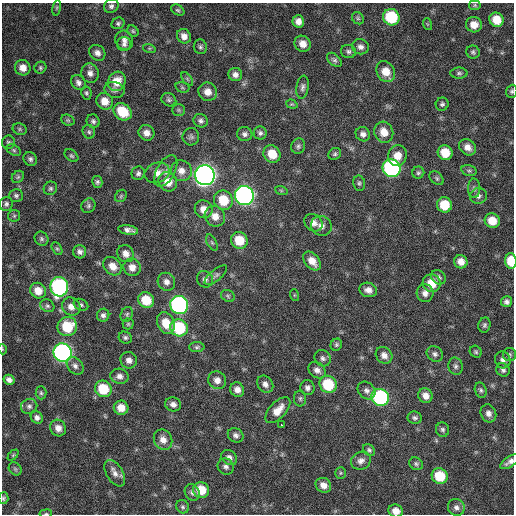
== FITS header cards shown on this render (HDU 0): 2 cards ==
NAXIS1  =                  512 / Axis length
NAXIS2  =                  512 / Axis length

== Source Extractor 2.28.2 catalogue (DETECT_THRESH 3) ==
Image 512 x 512 px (HDU 0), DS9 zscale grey, 1 PNG px = 1 image px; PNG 516 x 516 px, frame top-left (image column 1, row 512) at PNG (2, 3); each listed source drawn as its Kron ellipse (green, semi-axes under 4 px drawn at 4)
Background 342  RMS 19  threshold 58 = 3 sigma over >= 5 px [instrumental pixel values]
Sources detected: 192; all 192 listed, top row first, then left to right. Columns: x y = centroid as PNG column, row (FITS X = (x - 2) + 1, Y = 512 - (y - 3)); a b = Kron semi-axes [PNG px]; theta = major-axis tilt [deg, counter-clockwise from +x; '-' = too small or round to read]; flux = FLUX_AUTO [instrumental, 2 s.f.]
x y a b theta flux
475 5 5 5 - 1800
111 6 7 6 - 4000
57 8 8 4 81 1900
178 10 7 5 -32 2300
391 17 8 8 - 70000
358 18 6 5 - 2600
496 20 7 7 - 22000
298 21 6 6 - 7900
118 23 6 5 - 2800
427 24 6 3 -71 1400
474 25 8 7 - 14000
133 31 6 5 - 2200
184 36 8 6 -50 7800
124 40 10 8 -56 6400
124 44 7 7 - 4500
303 44 8 7 - 12000
200 47 7 6 - 3000
360 47 8 7 - 5400
149 48 6 4 -18 2000
348 51 7 6 - 3700
473 52 7 6 - 3000
97 53 9 7 -44 6900
334 60 9 5 -42 3400
23 68 8 7 - 11000
40 68 6 5 - 2400
386 72 11 8 -56 18000
90 73 10 8 -76 7400
459 73 8 5 0 3100
235 75 7 6 - 5800
187 79 8 4 -54 2100
117 81 10 9 - 21000
78 83 8 6 -52 5000
182 87 7 5 -17 2300
302 87 11 6 81 4800
115 90 10 8 -17 4600
512 91 7 5 68 2600
208 92 9 9 - 11000
86 93 6 5 - 2500
169 100 8 6 -26 3100
105 101 8 8 - 15000
292 104 6 4 -18 1600
442 104 6 6 - 3200
178 110 6 5 - 2300
123 112 10 8 -41 39000
68 120 7 5 -20 2200
93 121 7 6 - 3200
201 121 7 6 - 4100
20 129 7 5 -22 2700
89 132 7 6 - 2500
384 132 11 9 -65 16000
146 133 8 7 - 8800
260 133 6 6 - 3600
245 134 7 7 - 4600
363 134 7 7 - 5600
191 137 9 8 - 3900
8 142 7 6 - 2500
298 146 8 7 - 3500
468 147 9 7 -38 9100
14 150 7 5 -28 2600
445 153 7 7 - 24000
272 154 9 8 - 24000
335 154 7 5 35 2700
71 156 8 5 -39 2500
397 156 10 9 - 15000
30 159 7 6 - 3500
391 168 9 8 - 240000
166 171 17 9 62 8900
181 171 11 10 - 11000
469 171 8 5 -15 2900
138 173 7 6 - 3800
157 173 13 10 21 10000
418 173 6 6 - 2600
205 175 10 9 - 910000
18 177 7 5 45 2400
437 178 8 5 -43 2600
97 182 6 5 - 2600
168 182 10 9 - 18000
359 183 7 6 - 2600
50 188 7 6 - 2900
474 188 10 6 -89 4000
281 190 6 4 -19 1800
16 196 7 6 - 3100
121 196 7 5 47 2500
244 196 10 9 - 500000
478 196 8 8 - 4800
223 200 10 9 - 35000
6 204 7 6 - 3300
444 205 7 7 - 32000
88 206 7 6 - 3200
204 209 9 8 - 12000
14 216 6 5 - 2300
215 216 10 9 - 13000
492 221 7 7 - 20000
314 223 10 8 -40 7600
321 226 10 9 - 8200
128 230 10 4 -10 5800
41 239 7 6 - 3100
239 240 8 8 - 29000
212 243 9 4 -63 2500
57 249 7 4 -62 2100
80 252 6 6 - 4800
126 254 9 8 - 8600
312 261 11 7 -51 13000
511 261 8 5 -85 33000
461 262 7 6 - 10000
113 266 10 8 -42 12000
132 267 9 8 - 11000
216 275 14 5 40 4200
438 277 8 6 -43 4000
205 279 8 7 - 5100
166 282 9 8 - 7300
432 283 9 8 - 22000
59 287 10 9 - 240000
368 290 9 7 -17 7400
38 291 8 7 - 15000
425 293 9 8 - 7600
294 295 6 4 -72 1400
228 296 7 5 -30 2600
146 300 8 7 - 32000
507 302 5 5 - 4100
81 305 7 5 -27 2800
179 305 9 9 - 320000
47 306 7 6 - 3200
71 307 10 8 -44 9500
127 314 7 6 - 2700
103 315 6 6 - 4400
166 323 11 8 -66 21000
128 324 5 5 - 1900
484 325 7 6 - 3000
67 327 10 9 - 43000
179 328 9 8 - 75000
125 338 7 5 -28 2900
336 345 6 5 - 2600
197 347 7 5 1 2600
2 349 5 3 - 1000
476 352 6 5 - 2400
63 353 9 9 - 430000
435 354 8 7 - 4500
509 354 6 6 - 2700
384 355 9 7 -46 7700
323 358 9 7 -51 4400
129 360 8 8 - 7300
503 360 8 7 - 5700
75 366 10 7 -50 5300
456 366 9 7 -77 4200
317 370 9 7 -40 6300
503 370 7 6 - 3600
119 376 9 7 -12 6300
9 380 6 5 - 5600
217 380 9 8 - 8300
265 384 9 7 -52 6300
328 384 9 8 - 54000
307 388 7 7 - 4900
103 389 8 8 - 42000
237 390 7 7 - 7900
366 390 10 8 -43 5600
481 390 8 5 -70 3100
41 393 6 5 - 2500
425 396 7 7 - 9200
380 397 9 8 - 160000
300 398 8 6 90 3100
173 404 8 7 - 6100
29 406 8 7 - 4500
121 408 7 7 - 14000
278 410 16 8 47 16000
488 413 9 7 -69 6500
37 417 6 5 - 4700
415 418 7 6 - 3300
282 425 3 2 - 1800
58 428 8 7 - 9200
443 430 7 6 - 3200
236 435 8 7 - 4900
163 440 10 9 - 11000
369 450 7 5 -46 2900
13 455 6 4 45 1700
229 458 8 7 - 5800
361 461 10 8 29 6700
510 462 11 5 33 5800
416 464 7 6 - 2900
226 466 8 7 - 4700
15 469 7 5 -46 2700
115 473 15 8 -58 8800
341 473 5 5 - 1900
440 476 8 7 - 40000
323 485 8 7 - 9400
201 490 8 7 - 27000
192 492 8 7 - 4200
3 498 6 5 - 2200
183 507 7 6 - 2700
456 507 9 8 - 5500
396 511 7 6 - 11000
46 514 6 3 8 1700
At the frame edge (FLAGS 8, measured only in part): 7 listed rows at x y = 512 91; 511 261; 2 349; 510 462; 3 498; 396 511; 46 514